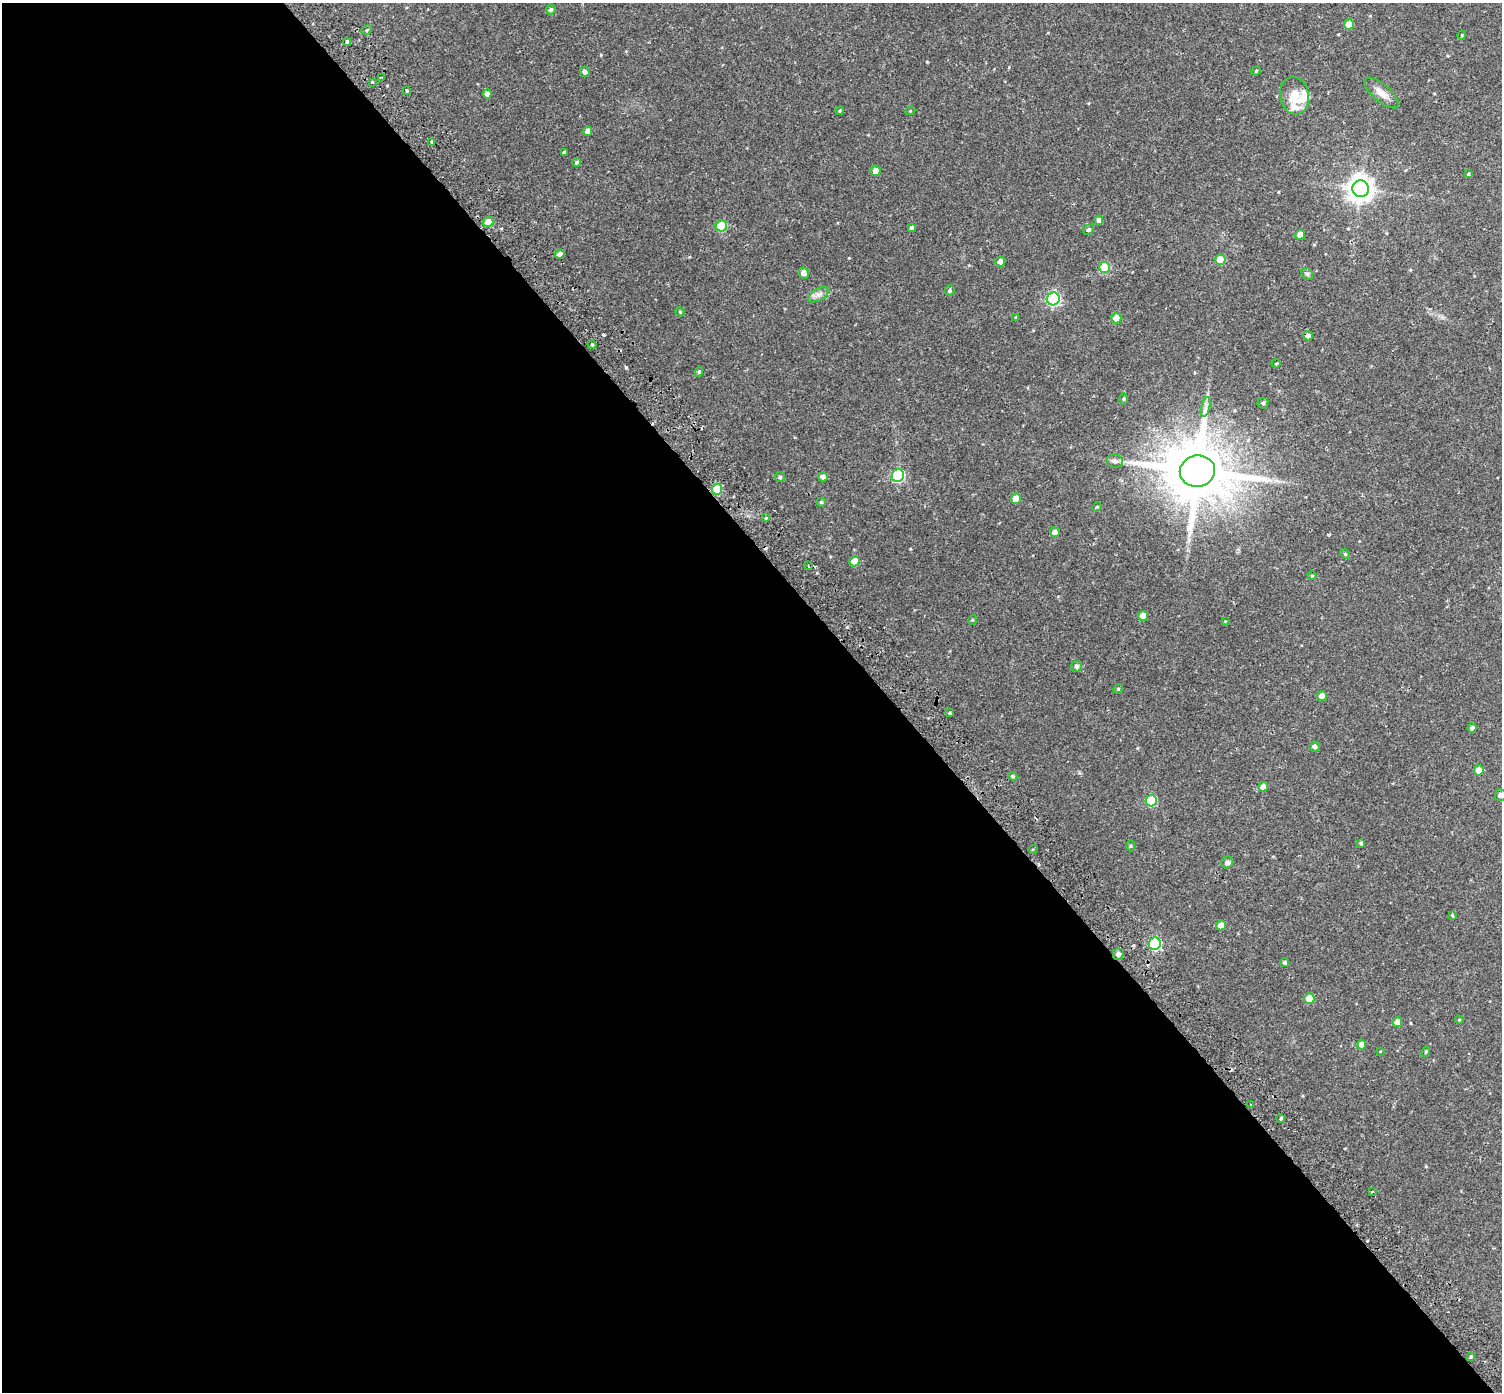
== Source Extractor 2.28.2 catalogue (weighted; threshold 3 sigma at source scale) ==
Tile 9 of 4 x 4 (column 1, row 3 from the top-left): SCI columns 70-1569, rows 1631-3020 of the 6143 x 6102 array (HDU 1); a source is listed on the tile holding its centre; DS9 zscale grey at full resolution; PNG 1504 x 1394 px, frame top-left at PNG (2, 3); each listed source drawn as its Kron ellipse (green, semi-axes under 4 px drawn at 4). Shown black and unused: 59% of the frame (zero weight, under 2 of 3 exposures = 5% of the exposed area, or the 3 px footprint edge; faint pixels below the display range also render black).
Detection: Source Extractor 2.28.2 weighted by HDU 2 'WHT'; one run over the whole footprint, this tile lists its part. Background 0.0598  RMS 0.0046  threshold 0.0206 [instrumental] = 3 sigma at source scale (4.5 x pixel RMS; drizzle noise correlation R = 1.50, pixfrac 1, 0.0396/0.0396 arcsec/px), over >= 5 px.
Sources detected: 103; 6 cosmic-ray / hot-pixel residue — neither listed nor drawn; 2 inside a brighter listed object's ellipse — not listed separately; the other 95 listed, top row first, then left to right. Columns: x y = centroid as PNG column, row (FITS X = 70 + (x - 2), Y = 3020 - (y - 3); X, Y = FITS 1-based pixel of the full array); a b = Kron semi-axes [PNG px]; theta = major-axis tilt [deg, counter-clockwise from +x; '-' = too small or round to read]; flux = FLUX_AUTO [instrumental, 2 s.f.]
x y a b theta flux
551 10 5 4 - 0.94
1349 24 5 5 - 6.5
367 30 5 4 - 0.54
1462 35 4 3 - 0.35
347 42 4 3 - 4
1256 71 5 4 - 0.45
585 72 5 5 - 1.2
382 78 4 2 - 0.52
372 82 3 3 - 1.3
407 91 4 3 - 0.48
1382 93 21 8 -41 3.8
487 94 4 4 - 1.8
1294 96 19 14 -80 7.9
840 111 4 3 - 0.4
910 111 5 3 - 0.35
588 131 4 4 - 2.8
432 142 4 3 - 0.5
564 152 3 3 - 0.7
577 162 4 4 - 0.76
875 171 5 5 - 3.2
1469 174 4 4 - 0.85
1360 189 8 8 - 410
1099 220 5 4 - 2
488 222 5 5 - 4.8
721 226 5 5 - 18
912 228 4 3 - 0.86
1088 230 5 5 - 0.84
1300 235 5 5 - 3.7
560 254 4 4 - 1.8
1220 260 5 5 - 8.7
1000 262 5 5 - 2
1105 267 5 5 - 18
804 273 5 5 - 2.5
1307 274 6 5 - 0.79
949 291 5 5 - 0.66
818 295 11 6 30 1.9
1053 299 6 6 - 68
680 312 5 3 - 0.39
1016 318 4 3 - 0.46
1116 318 5 5 - 4.5
1308 336 5 4 - 1.3
592 345 4 4 - 0.5
1276 364 5 3 - 0.39
699 372 5 4 - 0.55
1123 399 5 3 - 0.45
1263 403 5 5 - 0.64
1206 407 10 4 77 1.6
1115 461 8 7 - 1.4
1197 471 18 15 9 3400
898 476 6 6 - 46
780 477 5 5 - 0.8
823 477 5 4 - 1.6
717 489 5 5 - 14
1016 499 5 5 - 5.7
821 502 4 4 - 0.55
1097 507 5 4 - 0.46
766 517 3 3 - 1.9
1055 532 5 5 - 2.4
1345 554 5 4 - 0.42
854 561 5 5 - 3.9
808 566 3 2 - 0.55
1312 576 4 4 - 0.4
1143 616 5 5 - 4.5
972 620 5 3 - 0.35
1225 621 3 3 - 0.27
1076 666 6 5 - 1
1118 689 5 4 - 0.41
1322 696 5 5 - 2.9
949 713 3 3 - 0.77
1472 728 4 4 - 1
1315 747 5 5 - 1.4
1479 770 5 5 - 4
1013 776 4 3 - 0.54
1263 787 5 4 - 2.7
1500 795 5 5 - 1.6
1151 801 6 5 - 20
1361 843 4 4 - 0.96
1130 846 5 3 - 0.44
1033 849 4 3 - 0.41
1227 862 6 5 - 1.1
1453 916 4 3 - 0.91
1221 925 5 4 - 4.2
1155 944 6 6 - 43
1118 954 5 5 - 1.5
1285 962 4 4 - 0.85
1309 999 5 5 - 7.1
1459 1020 4 3 - 0.32
1397 1022 5 5 - 3.6
1361 1045 5 4 - 2.7
1380 1051 3 3 - 0.99
1426 1052 5 3 - 0.43
1251 1105 3 2 - 0.75
1281 1118 4 2 - 0.58
1372 1192 4 2 - 0.41
1471 1357 4 3 - 0.46
Overlapping masked pixels (flux is a lower limit): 1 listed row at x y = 1118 954
Isophote crosses this tile's border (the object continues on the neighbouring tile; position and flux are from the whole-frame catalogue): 1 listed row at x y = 1500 795
Unlisted compact peaks at least as high as the median listed source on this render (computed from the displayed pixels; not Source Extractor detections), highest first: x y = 626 367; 603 335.